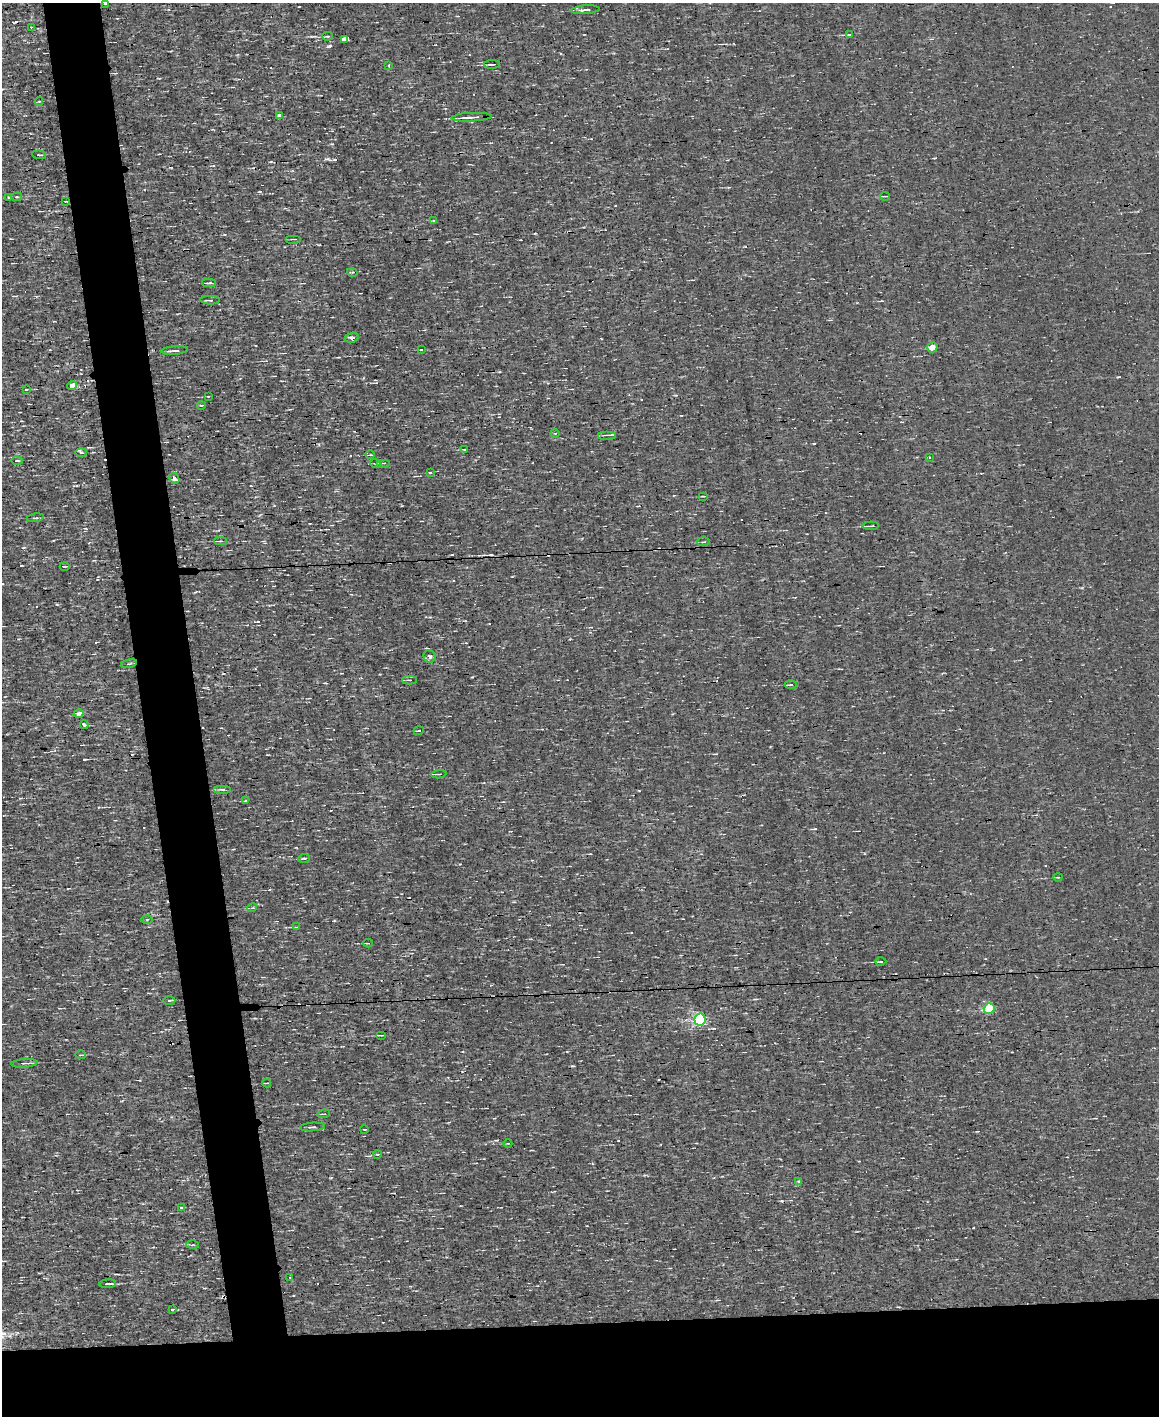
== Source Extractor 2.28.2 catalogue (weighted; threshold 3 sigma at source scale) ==
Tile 11 of 4 x 3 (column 3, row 3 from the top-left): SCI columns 2313-3469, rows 222-1635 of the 4625 x 4573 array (HDU 1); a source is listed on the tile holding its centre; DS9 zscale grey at full resolution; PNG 1161 x 1418 px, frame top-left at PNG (2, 3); each listed source drawn as its Kron ellipse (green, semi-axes under 4 px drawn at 4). Shown black and unused: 11% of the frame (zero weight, under 3 of 4 exposures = <1% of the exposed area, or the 3 px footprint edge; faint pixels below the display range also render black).
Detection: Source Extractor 2.28.2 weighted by HDU 2 'WHT'; one run over the whole footprint, this tile lists its part. Background 1.57e-04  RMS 0.04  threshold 0.179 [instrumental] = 3 sigma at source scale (4.5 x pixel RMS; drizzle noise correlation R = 1.50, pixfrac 1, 0.05/0.05 arcsec/px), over >= 5 px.
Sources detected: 89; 7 cosmic-ray / hot-pixel residue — neither listed nor drawn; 1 inside a brighter listed object's ellipse — not listed separately; the other 81 listed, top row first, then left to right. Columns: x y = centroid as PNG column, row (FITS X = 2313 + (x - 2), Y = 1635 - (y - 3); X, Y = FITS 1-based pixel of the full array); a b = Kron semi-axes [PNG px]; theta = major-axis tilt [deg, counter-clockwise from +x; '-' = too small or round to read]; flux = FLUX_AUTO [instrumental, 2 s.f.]
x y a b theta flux
105 4 3 2 - 5.1
585 10 14 3 4 13
31 27 3 3 - 3.1
849 34 4 2 - 2.7
327 36 5 4 - 5.2
345 39 4 3 - 610
492 64 8 2 2 6.9
389 65 4 3 - 4.8
39 101 4 3 - 3.6
280 116 4 3 - 43
471 117 20 3 2 23
39 155 7 3 -6 5.2
885 196 5 2 - 4.1
9 197 3 3 - 15
17 197 5 4 - 5.8
65 201 3 2 - 3.7
434 221 4 3 - 5.8
293 239 8 2 0 4.1
352 272 5 3 - 4
209 283 7 2 1 7.2
210 300 10 3 0 8.1
352 338 7 5 16 15
932 347 5 5 - 44
175 350 13 3 5 11
421 350 3 2 - 2.9
72 386 5 4 - 31
26 389 4 2 - 3.9
208 396 3 2 - 2.5
201 405 4 3 - 3.1
555 433 5 3 - 3.6
606 435 9 2 0 5.8
464 449 4 2 - 3.1
81 452 6 4 1 6.8
370 455 5 3 - 4.4
930 457 3 2 - 6.5
17 461 6 2 1 5
375 463 5 3 - 3.6
383 463 7 3 0 5.3
431 472 3 3 - 24
174 478 6 5 - 15
704 496 5 2 - 3.6
35 518 8 2 8 5.3
871 526 8 3 2 7.6
220 541 6 4 2 6.6
703 542 6 3 1 4.2
65 566 5 2 - 5.8
430 656 6 6 - 11
129 664 8 3 12 5.5
410 680 7 4 0 6.4
791 685 6 3 0 4.5
79 714 5 4 - 19
84 725 4 3 - 4.5
419 731 5 2 - 3.9
439 774 7 3 4 6.3
222 789 9 3 0 7.5
245 801 4 2 - 3
304 858 6 3 6 4.6
1058 877 4 3 - 3.1
252 908 5 3 - 4.2
147 919 5 3 - 4.4
296 927 3 3 - 3.6
368 943 4 2 - 10
881 962 5 3 - 4.1
169 1000 6 3 0 5.5
989 1009 5 5 - 190
700 1020 6 5 - 640
381 1035 5 2 - 4.7
81 1055 5 3 - 3.7
24 1063 13 3 4 11
267 1083 4 2 - 3.4
324 1114 6 2 6 3.9
312 1127 12 3 4 8.7
364 1129 4 3 - 2.7
508 1143 4 3 - 2.9
377 1154 4 3 - 3.7
799 1181 4 4 - 7
181 1208 4 2 - 6.9
193 1245 6 3 0 4.2
290 1277 2 2 - 3
108 1284 8 2 4 15
172 1309 3 3 - 21
Unlisted compact peaks at least as high as the median listed source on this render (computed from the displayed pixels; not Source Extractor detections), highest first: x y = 329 46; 328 159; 84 759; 332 144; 814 444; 258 621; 460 864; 260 192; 426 648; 815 829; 311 36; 973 1228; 1119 377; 676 395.